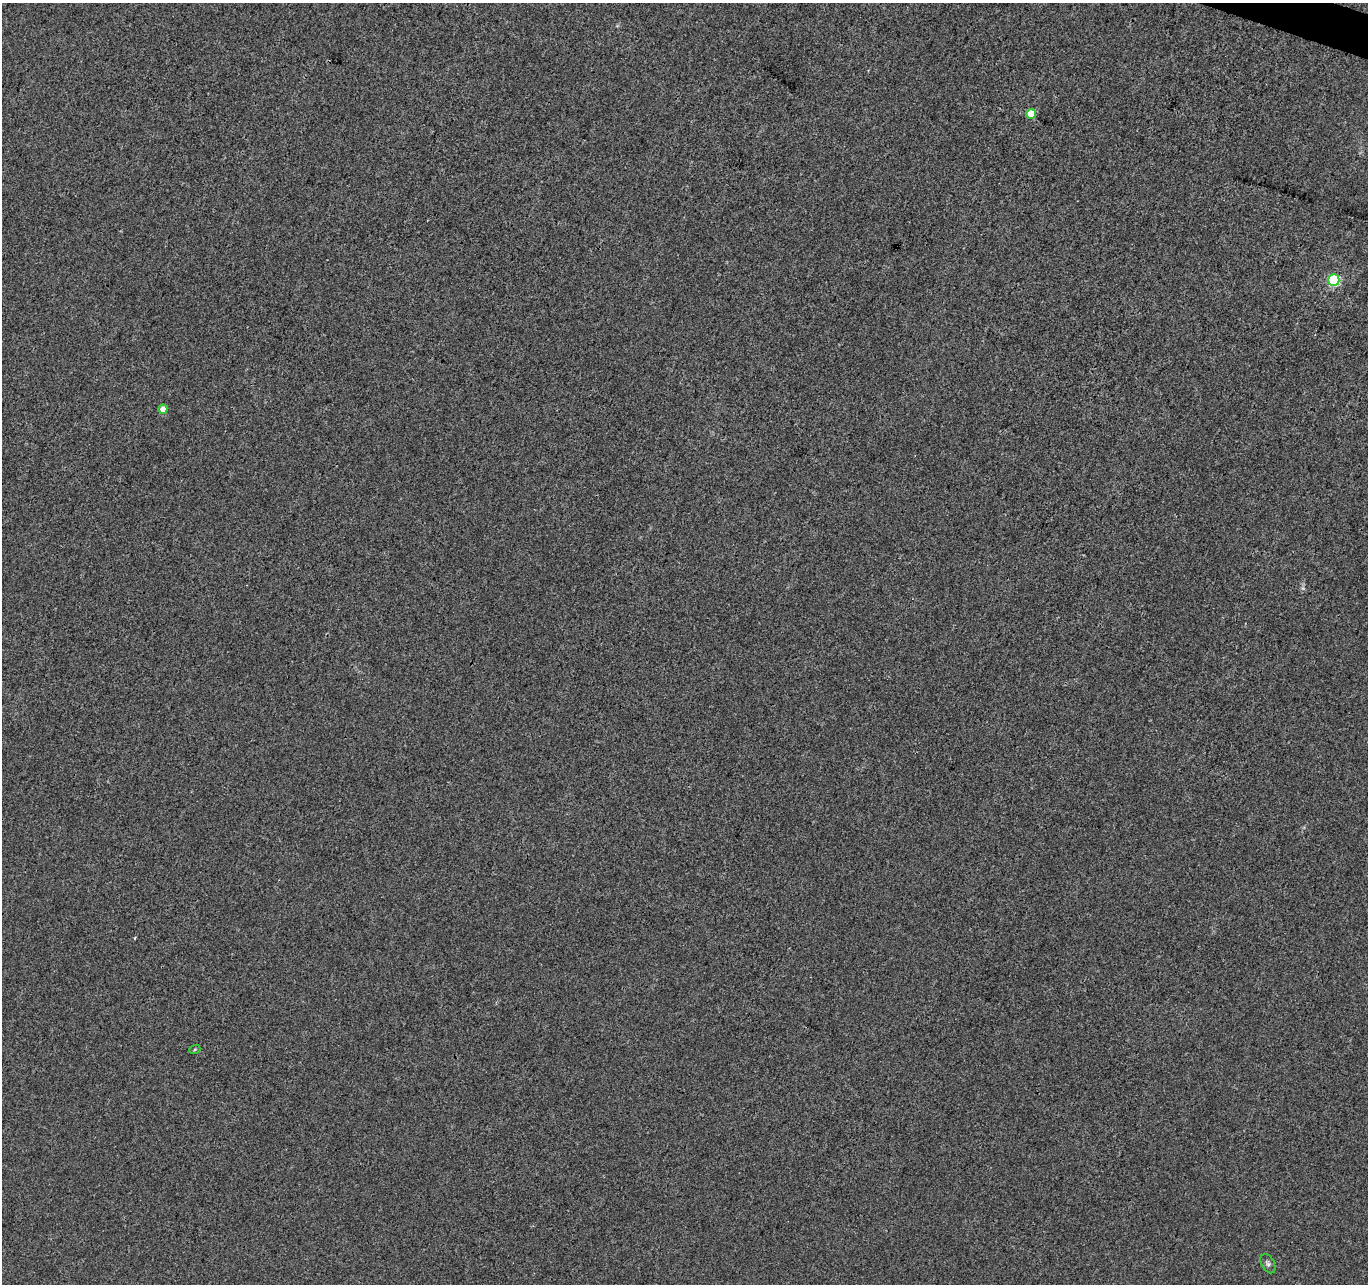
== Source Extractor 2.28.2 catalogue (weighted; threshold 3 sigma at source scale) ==
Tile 10 of 4 x 4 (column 2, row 3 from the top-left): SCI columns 1376-2741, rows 1561-2842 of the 5475 x 5619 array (HDU 1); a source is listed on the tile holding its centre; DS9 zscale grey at full resolution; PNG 1370 x 1286 px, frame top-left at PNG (2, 3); each listed source drawn as its Kron ellipse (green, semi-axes under 4 px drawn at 4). Shown black and unused: <1% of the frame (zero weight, under 3 of 4 exposures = <1% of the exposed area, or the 3 px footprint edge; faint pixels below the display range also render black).
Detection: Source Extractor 2.28.2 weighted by HDU 2 'WHT'; one run over the whole footprint, this tile lists its part. Background 0.00347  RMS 0.0029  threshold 0.0132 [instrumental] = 3 sigma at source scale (4.5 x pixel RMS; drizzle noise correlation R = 1.50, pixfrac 1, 0.0396/0.0396 arcsec/px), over >= 5 px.
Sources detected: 5; all 5 listed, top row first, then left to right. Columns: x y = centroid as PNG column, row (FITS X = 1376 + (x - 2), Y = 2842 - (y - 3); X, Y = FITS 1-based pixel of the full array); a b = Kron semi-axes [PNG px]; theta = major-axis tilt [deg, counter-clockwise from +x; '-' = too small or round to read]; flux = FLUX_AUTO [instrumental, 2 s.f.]
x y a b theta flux
1031 114 5 5 - 7.5
1334 280 5 5 - 30
163 409 4 4 - 3.2
195 1049 5 3 - 0.31
1268 1264 10 6 -63 0.82